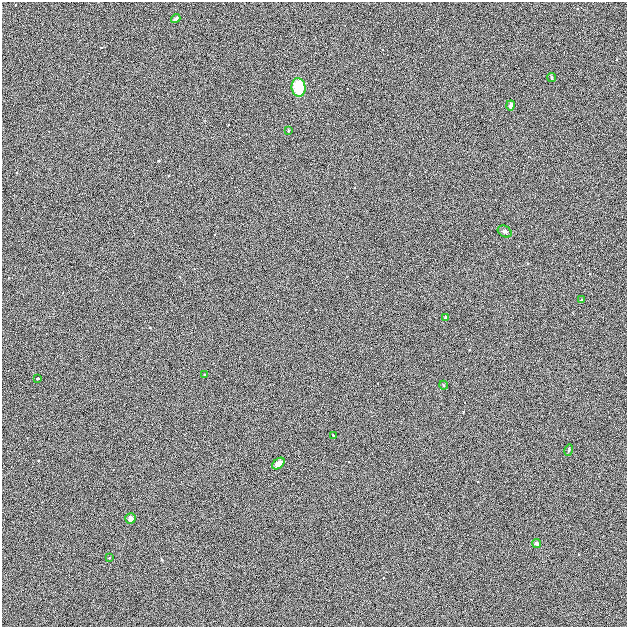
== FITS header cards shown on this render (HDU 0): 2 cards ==
NAXIS1  =                  625
NAXIS2  =                  625

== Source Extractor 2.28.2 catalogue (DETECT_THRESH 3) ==
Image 625 x 625 px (HDU 0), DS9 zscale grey, 1 PNG px = 1 image px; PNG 629 x 629 px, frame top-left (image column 1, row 625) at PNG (2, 2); each listed source drawn as its Kron ellipse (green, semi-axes under 4 px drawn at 4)
Background 1.87e-04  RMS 0.042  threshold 0.125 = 3 sigma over >= 5 px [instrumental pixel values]
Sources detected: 17; all 17 listed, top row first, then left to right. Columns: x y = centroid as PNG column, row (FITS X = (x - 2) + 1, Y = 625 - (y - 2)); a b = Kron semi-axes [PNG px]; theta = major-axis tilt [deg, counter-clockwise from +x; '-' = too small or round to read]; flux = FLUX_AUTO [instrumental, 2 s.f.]
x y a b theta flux
176 18 5 3 - 8.7
552 78 4 4 - 4.8
299 87 9 7 -85 89
511 105 5 4 - 10
288 130 4 2 - 2.5
505 232 7 5 -31 6.4
581 300 3 2 - 2.4
446 318 3 3 - 4.1
205 374 3 2 - 2.3
38 378 3 3 - 6.4
443 385 5 3 - 3
333 436 3 3 - 6.7
569 450 6 3 75 3.9
278 463 7 4 38 19
130 519 5 5 - 12
537 543 4 4 - 7.2
109 558 3 3 - 2.7